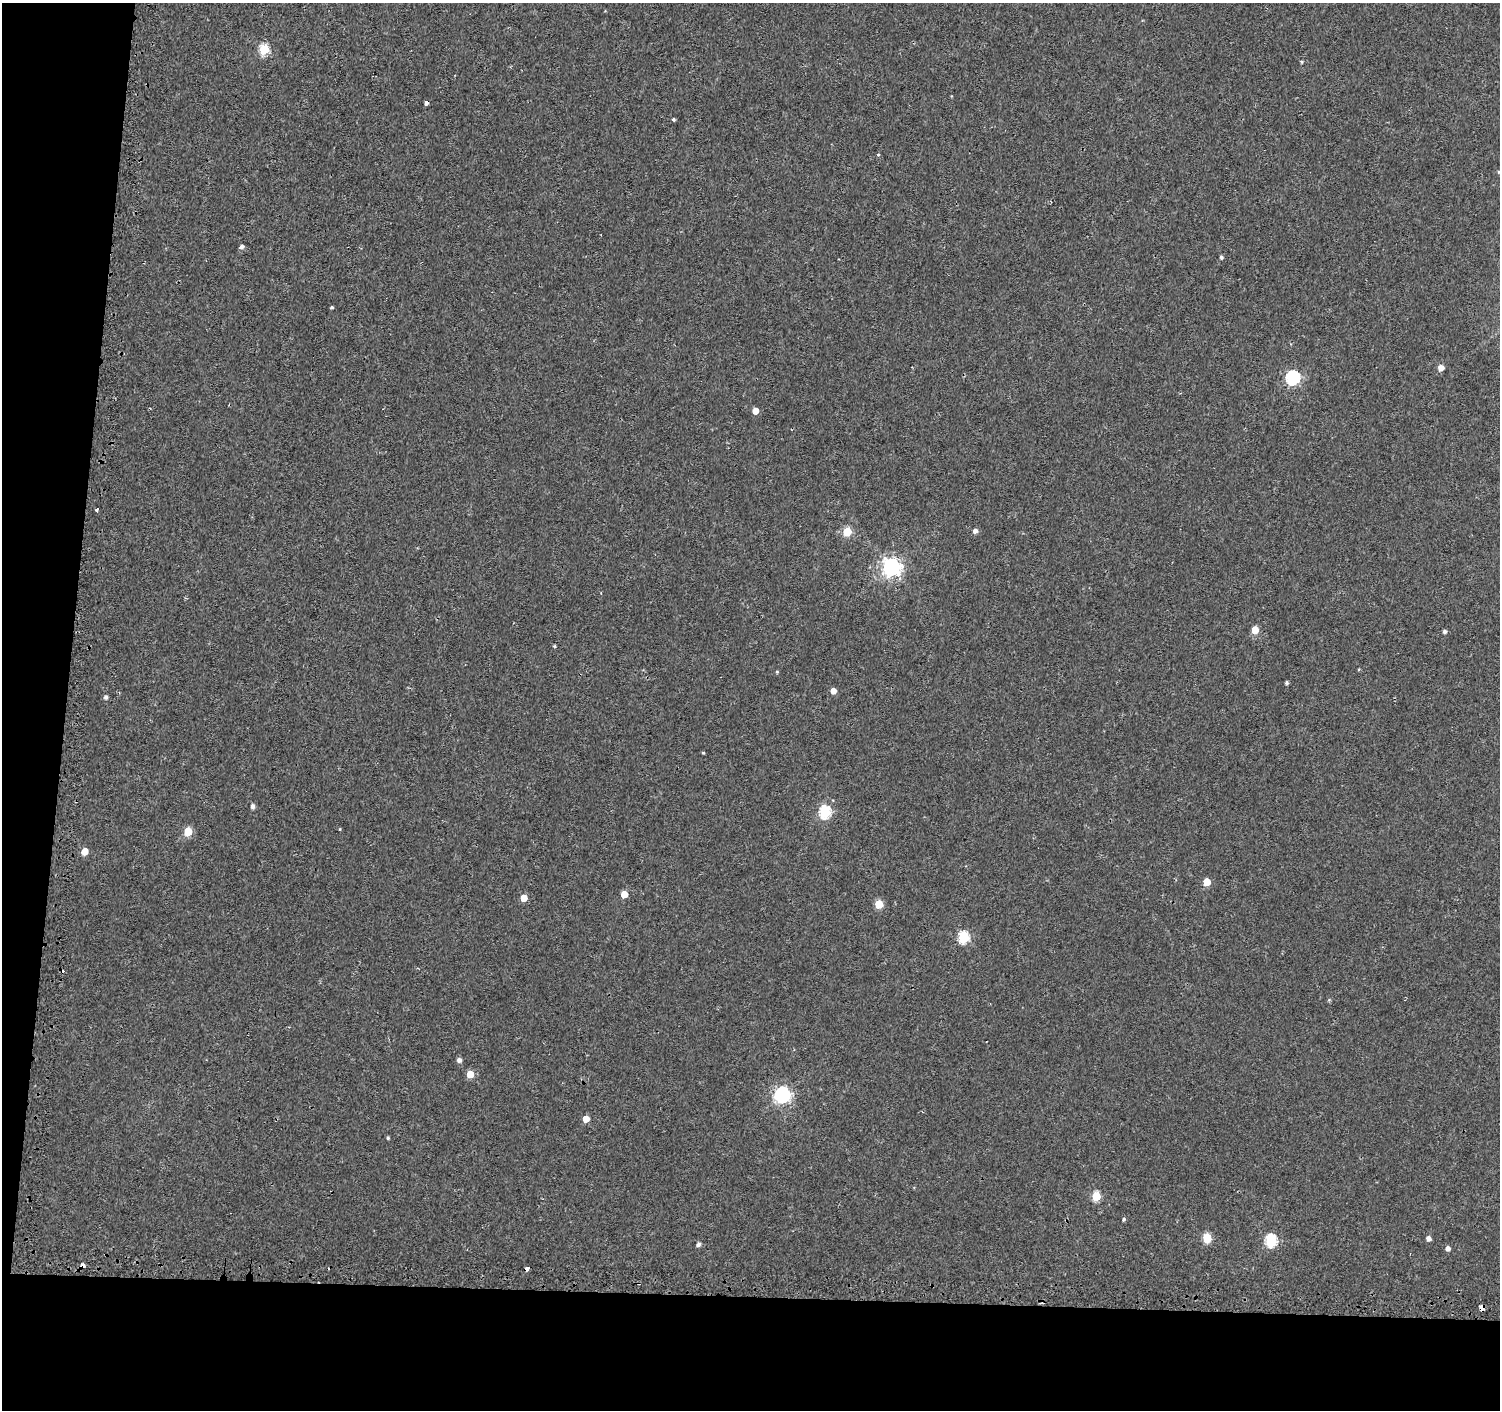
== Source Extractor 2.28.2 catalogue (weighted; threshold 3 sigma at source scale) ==
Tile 7 of 3 x 3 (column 1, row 3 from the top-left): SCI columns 24-1521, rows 256-1663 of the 4549 x 4788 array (HDU 1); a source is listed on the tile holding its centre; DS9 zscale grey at full resolution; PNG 1502 x 1412 px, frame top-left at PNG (2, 3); no overlay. Shown black and unused: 12% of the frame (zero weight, under 2 of 3 exposures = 3% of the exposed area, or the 3 px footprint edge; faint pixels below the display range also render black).
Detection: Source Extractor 2.28.2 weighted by HDU 2 'WHT'; one run over the whole footprint, this tile lists its part. Background 0.0015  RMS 0.0032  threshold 0.0144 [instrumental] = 3 sigma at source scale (4.5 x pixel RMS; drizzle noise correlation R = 1.50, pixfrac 1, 0.0396/0.0396 arcsec/px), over >= 5 px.
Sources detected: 53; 3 cosmic-ray / hot-pixel residue — not listed; the other 50 listed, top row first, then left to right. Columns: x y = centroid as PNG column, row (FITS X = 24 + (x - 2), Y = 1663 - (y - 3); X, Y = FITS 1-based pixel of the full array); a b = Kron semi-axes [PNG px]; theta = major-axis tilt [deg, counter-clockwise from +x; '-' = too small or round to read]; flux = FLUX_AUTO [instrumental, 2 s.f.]
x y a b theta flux
264 49 5 5 - 23
426 103 4 4 - 3.8
674 119 3 3 - 0.94
878 155 4 4 - 0.36
1498 172 5 3 - 0.26
242 246 5 4 - 0.98
1221 257 4 3 - 0.66
332 307 3 3 - 0.82
1441 368 5 5 - 3.1
1293 378 6 6 - 60
755 411 5 5 - 3.8
97 509 4 3 - 9.8
975 531 5 5 - 1.4
847 532 5 5 - 13
891 567 7 7 - 150
1255 630 5 5 - 5.6
1445 631 4 4 - 0.82
554 646 4 3 - 0.39
1359 669 4 3 - 0.26
777 672 4 4 - 0.39
1287 683 4 4 - 0.62
833 691 5 4 - 2.7
106 697 5 5 - 0.86
703 753 3 3 - 0.77
253 806 5 4 - 1.1
825 812 6 6 - 34
340 829 4 3 - 0.21
188 832 5 5 - 11
85 851 5 5 - 4.6
1207 882 5 5 - 5.6
624 894 5 5 - 5.2
524 898 5 5 - 5.3
879 904 5 5 - 10
963 937 6 5 - 30
1329 1000 4 4 - 0.46
459 1060 5 5 - 1.3
470 1074 5 5 - 5.9
782 1095 7 6 - 92
586 1119 5 5 - 4.3
388 1138 4 3 - 0.39
1096 1196 5 5 - 13
1124 1219 4 4 - 0.56
1207 1238 5 5 - 14
1428 1239 5 4 - 1.6
1271 1241 6 6 - 36
698 1244 5 5 - 1
1448 1249 5 4 - 1.5
82 1266 6 5 - 1.4
526 1269 4 4 - 3.8
1482 1308 5 4 - 11
Overlapping masked pixels (flux is a lower limit): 4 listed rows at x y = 426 103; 82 1266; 526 1269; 1482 1308